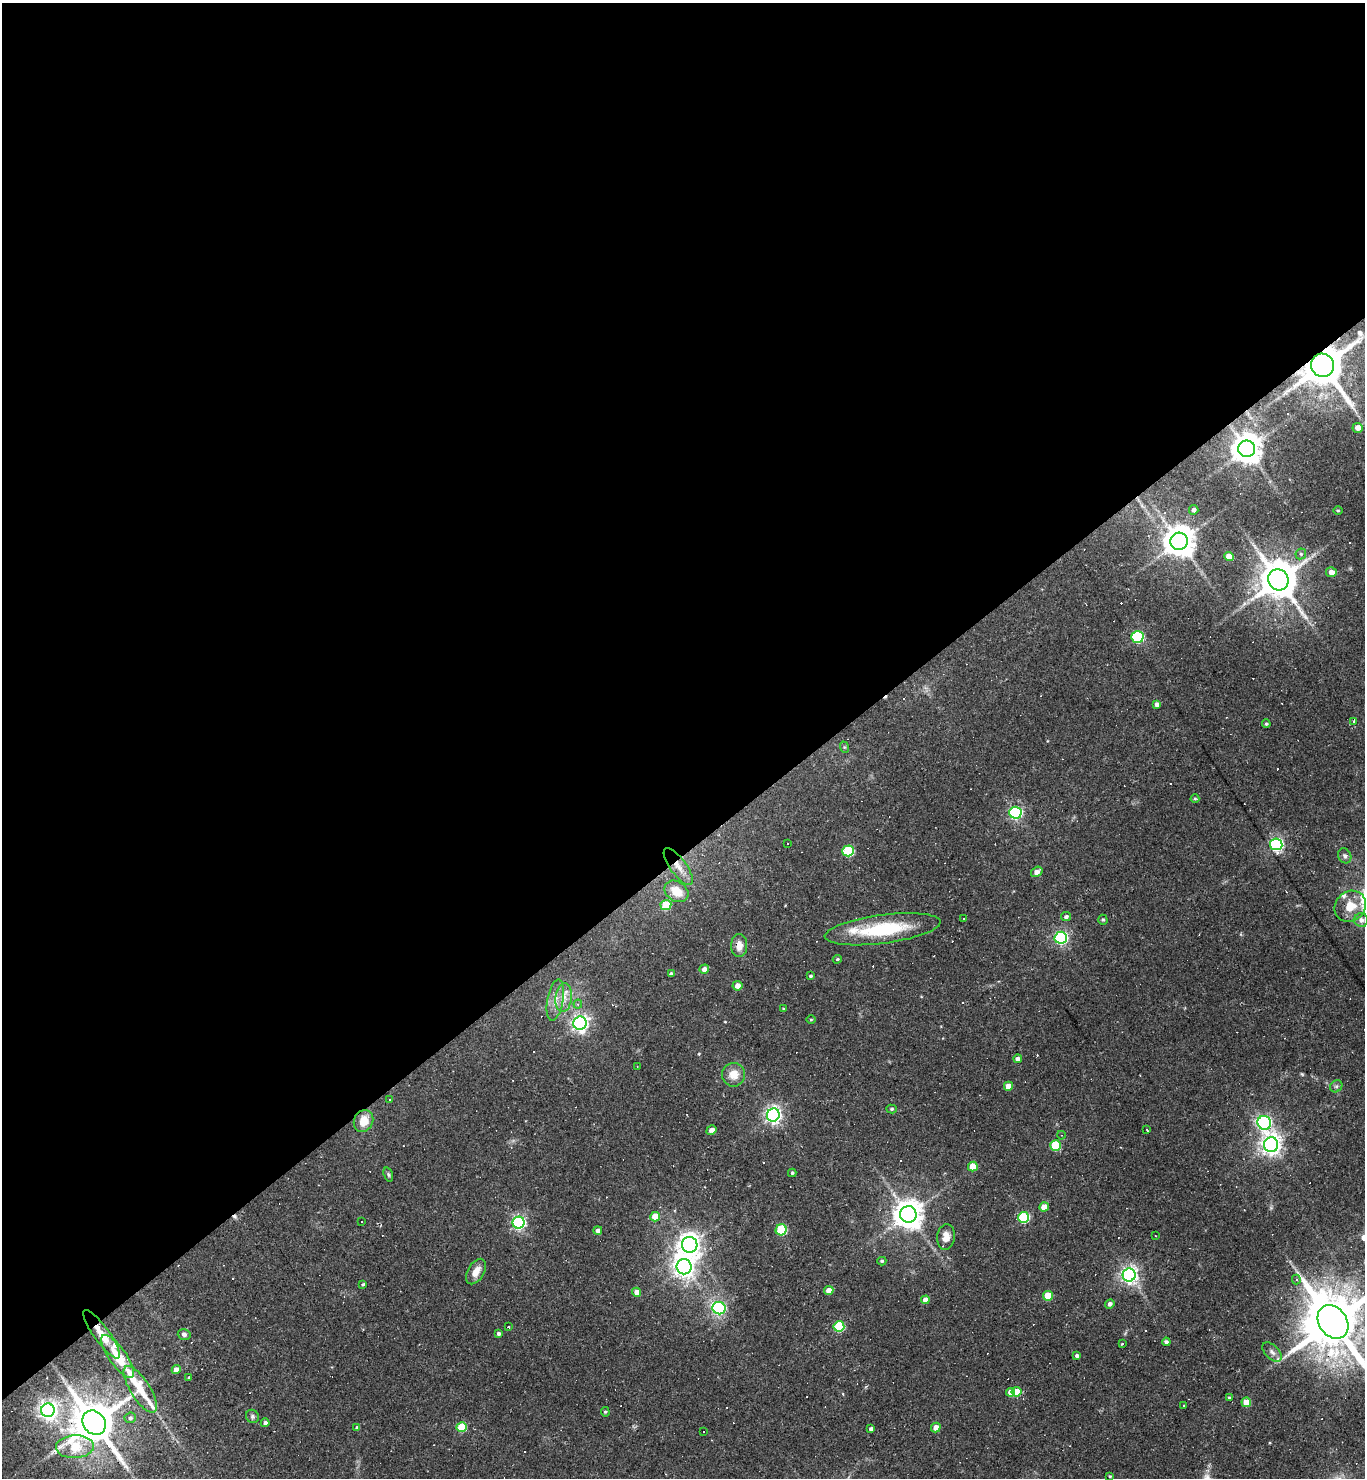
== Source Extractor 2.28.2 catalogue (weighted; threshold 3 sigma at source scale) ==
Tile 2 of 4 x 4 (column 2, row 1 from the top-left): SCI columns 1657-3019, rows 4429-5904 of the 5899 x 5904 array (HDU 1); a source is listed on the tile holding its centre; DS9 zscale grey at full resolution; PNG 1367 x 1480 px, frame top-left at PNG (2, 3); each listed source drawn as its Kron ellipse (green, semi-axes under 4 px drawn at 4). Shown black and unused: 58% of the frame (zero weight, under 2 of 3 exposures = <1% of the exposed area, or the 3 px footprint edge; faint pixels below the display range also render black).
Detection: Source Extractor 2.28.2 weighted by HDU 2 'WHT'; one run over the whole footprint, this tile lists its part. Background 0.069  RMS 0.0057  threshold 0.0258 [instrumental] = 3 sigma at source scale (4.5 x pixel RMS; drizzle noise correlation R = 1.50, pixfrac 1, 0.05/0.05 arcsec/px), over >= 5 px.
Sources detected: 161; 38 cosmic-ray / hot-pixel residue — neither listed nor drawn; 6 inside a brighter listed object's ellipse — not listed separately; the other 117 listed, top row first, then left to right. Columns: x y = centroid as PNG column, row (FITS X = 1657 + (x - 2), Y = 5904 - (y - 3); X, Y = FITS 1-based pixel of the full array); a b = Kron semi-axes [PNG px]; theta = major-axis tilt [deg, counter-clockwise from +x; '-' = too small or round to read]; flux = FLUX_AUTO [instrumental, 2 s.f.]
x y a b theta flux
1323 365 11 11 - 2500
1358 428 5 5 - 4
1247 449 8 8 - 880
1194 510 5 5 - 1.6
1338 511 5 3 - 0.54
1179 541 9 8 - 990
1301 554 6 5 - 1.1
1229 557 5 4 - 5.9
1331 572 5 5 - 4.4
1278 580 11 10 - 1700
1137 637 6 5 - 66
1157 704 4 4 - 2
1353 721 3 3 - 4.9
1266 724 4 4 - 0.94
844 747 6 4 -71 0.67
1195 799 4 4 - 0.63
1015 813 6 6 - 100
788 843 2 2 - 0.4
1276 844 6 6 - 120
848 851 6 5 - 40
1345 856 8 6 -64 1.6
678 866 22 8 -54 6.9
1037 872 6 4 33 3.4
676 891 13 10 -34 10
666 905 5 5 - 26
1350 906 16 14 44 10
1066 917 5 4 - 1.3
964 919 3 3 - 5.2
1103 920 5 4 - 0.95
1361 920 7 7 - 2.6
883 929 58 14 8 39
1061 938 6 6 - 110
739 946 11 8 -90 5.3
837 959 4 3 - 0.75
704 969 5 4 - 3.1
671 974 4 3 - 1.4
810 976 4 3 - 0.87
737 986 5 5 - 3.7
564 997 14 8 83 5.4
555 1000 21 8 80 5.7
578 1004 4 4 - 0.82
784 1009 3 3 - 0.82
811 1020 4 3 - 0.54
580 1023 7 6 - 200
1018 1059 4 4 - 2.5
637 1066 2 2 - 0.3
734 1075 12 11 - 6.7
1008 1086 4 4 - 6.8
1336 1086 6 5 - 1.2
390 1099 3 3 - 1
892 1109 5 4 - 0.84
773 1115 6 6 - 200
364 1121 11 9 66 9.1
1264 1123 7 6 - 120
1147 1129 3 3 - 1
711 1130 5 4 - 2.6
1061 1135 4 3 - 0.43
1055 1145 5 5 - 27
1271 1145 7 7 - 340
973 1167 5 4 - 11
792 1173 4 3 - 0.81
388 1175 7 4 -71 0.92
1044 1207 5 4 - 6.1
908 1214 8 8 - 800
655 1217 5 4 - 10
1024 1217 5 5 - 45
362 1222 3 3 - 5.1
519 1223 6 6 - 110
598 1230 4 4 - 1.7
781 1230 5 5 - 42
1155 1236 3 2 - 0.61
946 1237 13 9 83 5
690 1245 8 7 - 430
882 1261 4 4 - 0.77
684 1267 7 7 - 380
476 1272 14 8 60 5.3
1129 1275 6 6 - 220
1296 1280 5 4 - 1.1
363 1284 4 3 - 0.93
829 1291 5 4 - 5.9
637 1292 4 4 - 3.5
1048 1296 5 5 - 15
925 1300 4 4 - 4.5
1110 1304 5 4 - 1.8
719 1308 6 6 - 66
1333 1322 18 14 -55 4600
839 1326 5 5 - 39
508 1327 3 3 - 1.1
498 1333 4 4 - 1.3
102 1334 29 7 -54 8.6
184 1334 6 5 - 1.5
1166 1342 4 4 - 1.4
1122 1344 3 2 - 2.3
1272 1352 12 7 -45 2.4
1077 1356 4 4 - 1.4
118 1357 25 8 -55 14
176 1370 4 4 - 4.4
189 1377 4 3 - 0.81
140 1389 27 10 -58 8.8
1011 1392 4 4 - 5.5
1016 1392 5 5 - 11
1229 1398 3 3 - 0.61
1246 1402 5 5 - 10
1184 1406 3 3 - 0.96
48 1410 7 6 - 270
605 1412 5 4 - 0.78
252 1416 7 6 - 1.3
130 1418 6 5 - 1.5
94 1423 13 11 -51 2400
265 1423 4 4 - 1.8
461 1427 5 5 - 23
936 1427 5 4 - 4.3
357 1428 4 3 - 1.6
871 1429 4 4 - 1.9
704 1432 3 2 - 0.86
75 1447 19 11 3 27
1110 1476 4 3 - 0.57
Overlapping masked pixels (flux is a lower limit): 3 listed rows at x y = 1323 365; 678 866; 102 1334
Isophote crosses this tile's border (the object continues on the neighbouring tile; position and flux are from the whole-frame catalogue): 1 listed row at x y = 1333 1322